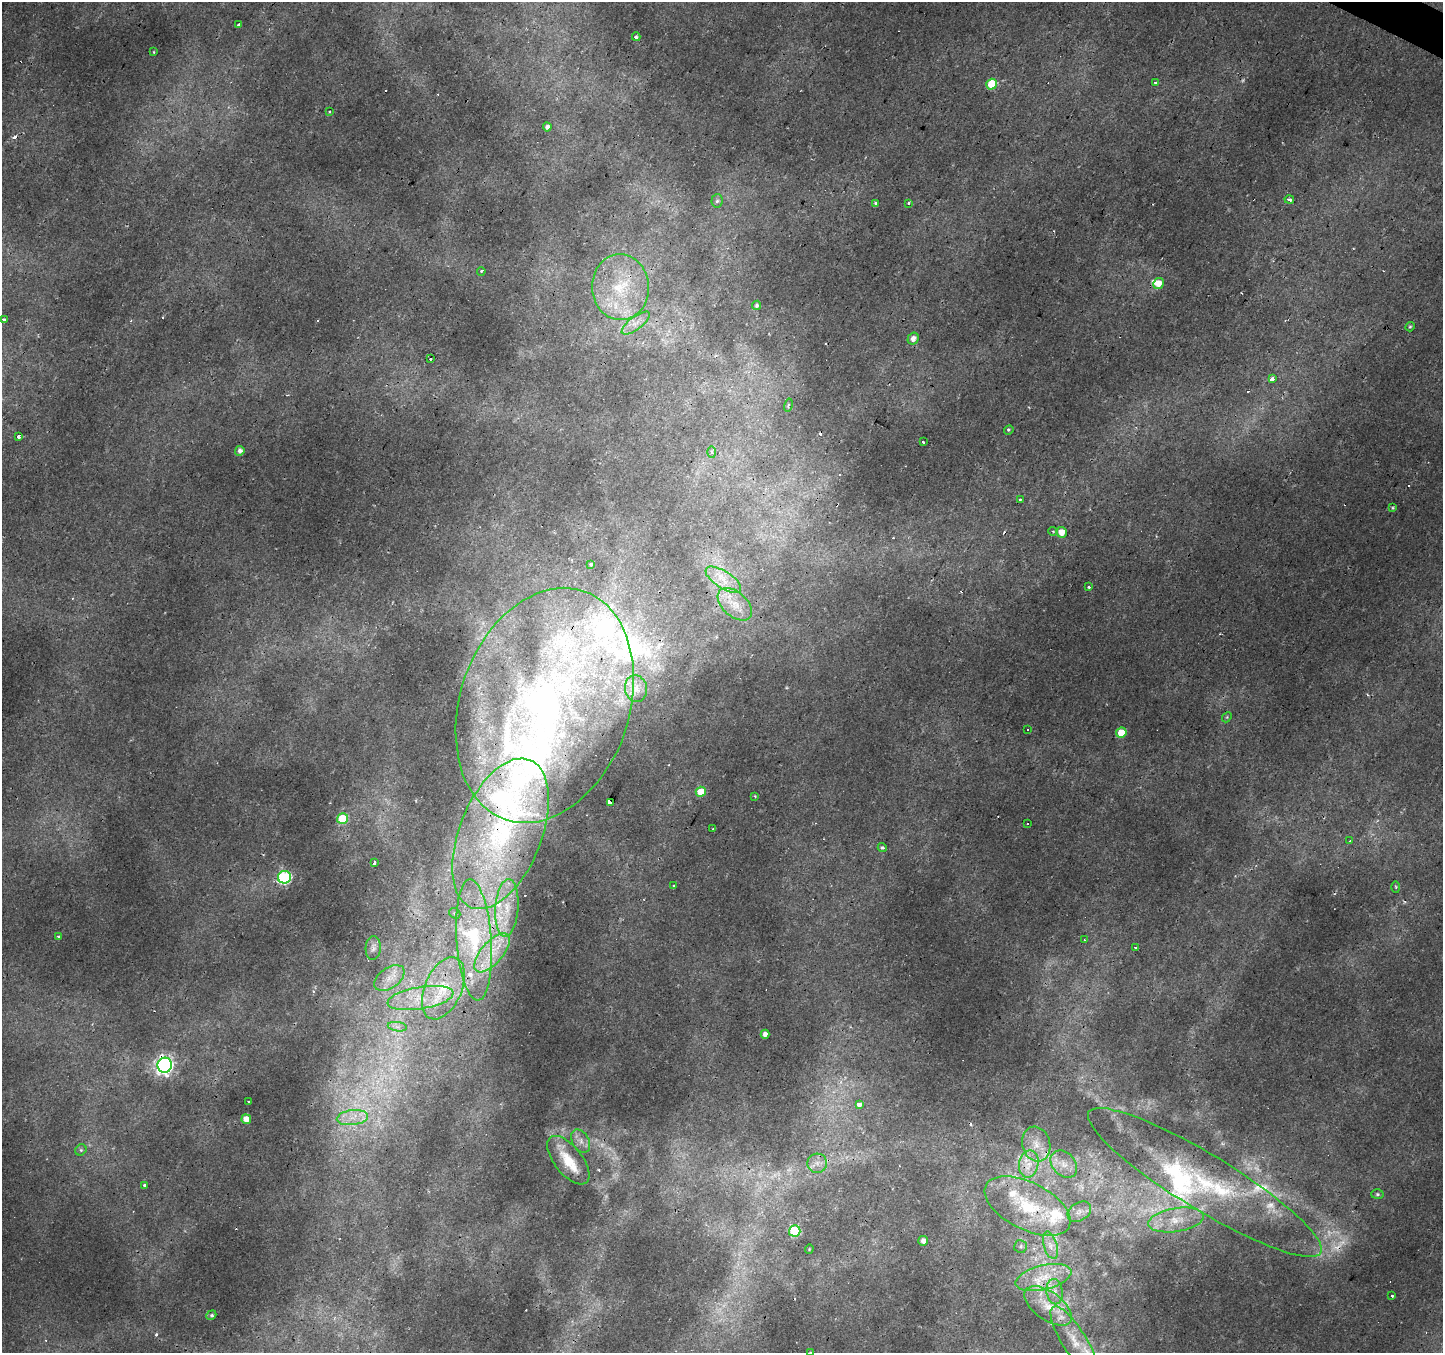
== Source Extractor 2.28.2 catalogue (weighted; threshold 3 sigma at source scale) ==
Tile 10 of 4 x 4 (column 2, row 3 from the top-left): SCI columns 1446-2886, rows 1615-2965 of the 5767 x 5863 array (HDU 1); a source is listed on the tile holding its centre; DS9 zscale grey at full resolution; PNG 1445 x 1355 px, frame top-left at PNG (2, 2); each listed source drawn as its Kron ellipse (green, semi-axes under 4 px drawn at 4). Shown black and unused: <1% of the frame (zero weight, under 2 of 3 exposures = <1% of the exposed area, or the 3 px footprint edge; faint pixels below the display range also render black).
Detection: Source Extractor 2.28.2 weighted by HDU 2 'WHT'; one run over the whole footprint, this tile lists its part. Background 0.00476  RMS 0.0027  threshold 0.0121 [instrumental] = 3 sigma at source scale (4.5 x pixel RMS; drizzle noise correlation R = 1.50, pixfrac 1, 0.0396/0.0396 arcsec/px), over >= 5 px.
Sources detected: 151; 5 too faint to see at this stretch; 2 inside a brighter object's white glare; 23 cosmic-ray / hot-pixel residue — neither listed nor drawn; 25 inside a brighter listed object's ellipse — not listed separately; the other 96 listed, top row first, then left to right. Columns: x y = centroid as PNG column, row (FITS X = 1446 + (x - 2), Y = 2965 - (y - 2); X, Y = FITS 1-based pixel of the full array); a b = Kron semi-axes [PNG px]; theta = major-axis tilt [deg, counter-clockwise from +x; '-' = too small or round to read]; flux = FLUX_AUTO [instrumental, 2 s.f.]
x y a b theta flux
239 25 4 3 - 7
636 37 4 3 - 1.7
154 52 4 3 - 0.2
1155 82 3 3 - 2.2
992 84 5 5 - 9.1
329 111 3 2 - 0.3
547 127 4 4 - 1.1
1289 200 5 3 - 0.89
717 201 7 6 - 0.65
875 203 4 3 - 0.69
908 203 3 3 - 0.84
481 271 4 3 - 0.36
1158 284 5 5 - 3
620 287 33 28 -87 18
757 305 4 4 - 0.59
4 320 4 3 - 1.2
636 323 17 6 37 2.4
1410 327 5 4 - 0.37
913 339 6 5 - 1.4
431 359 3 2 - 0.3
1272 379 4 3 - 1.8
788 405 7 3 77 0.33
1009 430 5 4 - 0.35
18 436 4 3 - 3.3
923 442 3 3 - 3.7
240 451 5 4 - 1.2
712 452 6 4 -88 0.5
1020 500 3 3 - 0.56
1393 508 4 3 - 0.28
1053 531 5 3 - 0.24
1061 532 5 5 - 3.1
591 564 4 3 - 0.33
723 580 20 8 -33 4
1089 587 3 3 - 1.4
735 604 20 12 -42 4.5
636 689 13 11 -82 2.6
545 705 121 84 71 160
1227 717 5 4 - 0.34
1028 730 3 3 - 0.63
1121 733 5 5 - 6.5
701 792 5 5 - 5.4
755 796 3 3 - 0.22
610 803 4 3 - 47
343 819 5 5 - 15
1027 823 3 3 - 0.53
713 828 3 2 - 0.19
500 834 79 41 68 70
1350 841 3 2 - 0.26
882 848 4 4 - 0.55
374 862 4 3 - 1.4
284 877 6 6 - 42
674 886 4 3 - 0.32
1396 887 5 3 - 0.31
507 908 29 11 86 7.1
455 913 6 5 - 0.41
59 937 3 3 - 0.6
474 940 61 17 -86 24
1084 940 2 2 - 0.47
373 948 12 7 87 1.1
1136 948 3 3 - 0.45
492 953 24 11 49 6.8
389 978 17 10 36 3.3
443 988 33 18 66 13
420 998 33 11 10 8.9
397 1027 9 4 -8 1.1
765 1034 4 4 - 1.4
165 1065 7 7 - 110
249 1102 3 3 - 0.39
860 1104 4 3 - 9.3
352 1118 15 7 7 3.3
246 1119 5 4 - 3
581 1141 12 8 -60 1.8
1036 1144 17 14 -73 4.8
81 1150 6 5 - 0.5
568 1160 29 14 -51 7.4
817 1163 10 9 - 2
1029 1164 14 9 79 3.6
1064 1164 15 11 -47 3.5
1205 1182 136 27 -31 38
145 1185 3 3 - 1.1
1377 1194 6 5 - 0.48
1028 1206 47 23 -27 18
1079 1212 13 9 33 1.9
1176 1220 28 12 9 6.4
795 1231 6 5 - 16
923 1241 5 4 - 1.5
1050 1245 14 6 -73 2
1021 1246 6 6 - 0.59
809 1249 4 4 - 0.26
1044 1277 28 12 14 7.3
1055 1292 13 8 -79 2.1
1392 1296 3 3 - 0.92
1048 1306 27 14 -35 7
211 1315 5 4 - 0.42
1074 1341 40 12 -58 8.2
810 1352 3 2 - 0.31
Overlapping masked pixels (flux is a lower limit): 7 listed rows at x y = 500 834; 474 940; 165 1065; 568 1160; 1029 1164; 1205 1182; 1044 1277
Isophote crosses this tile's border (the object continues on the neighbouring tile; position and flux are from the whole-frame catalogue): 1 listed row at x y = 810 1352